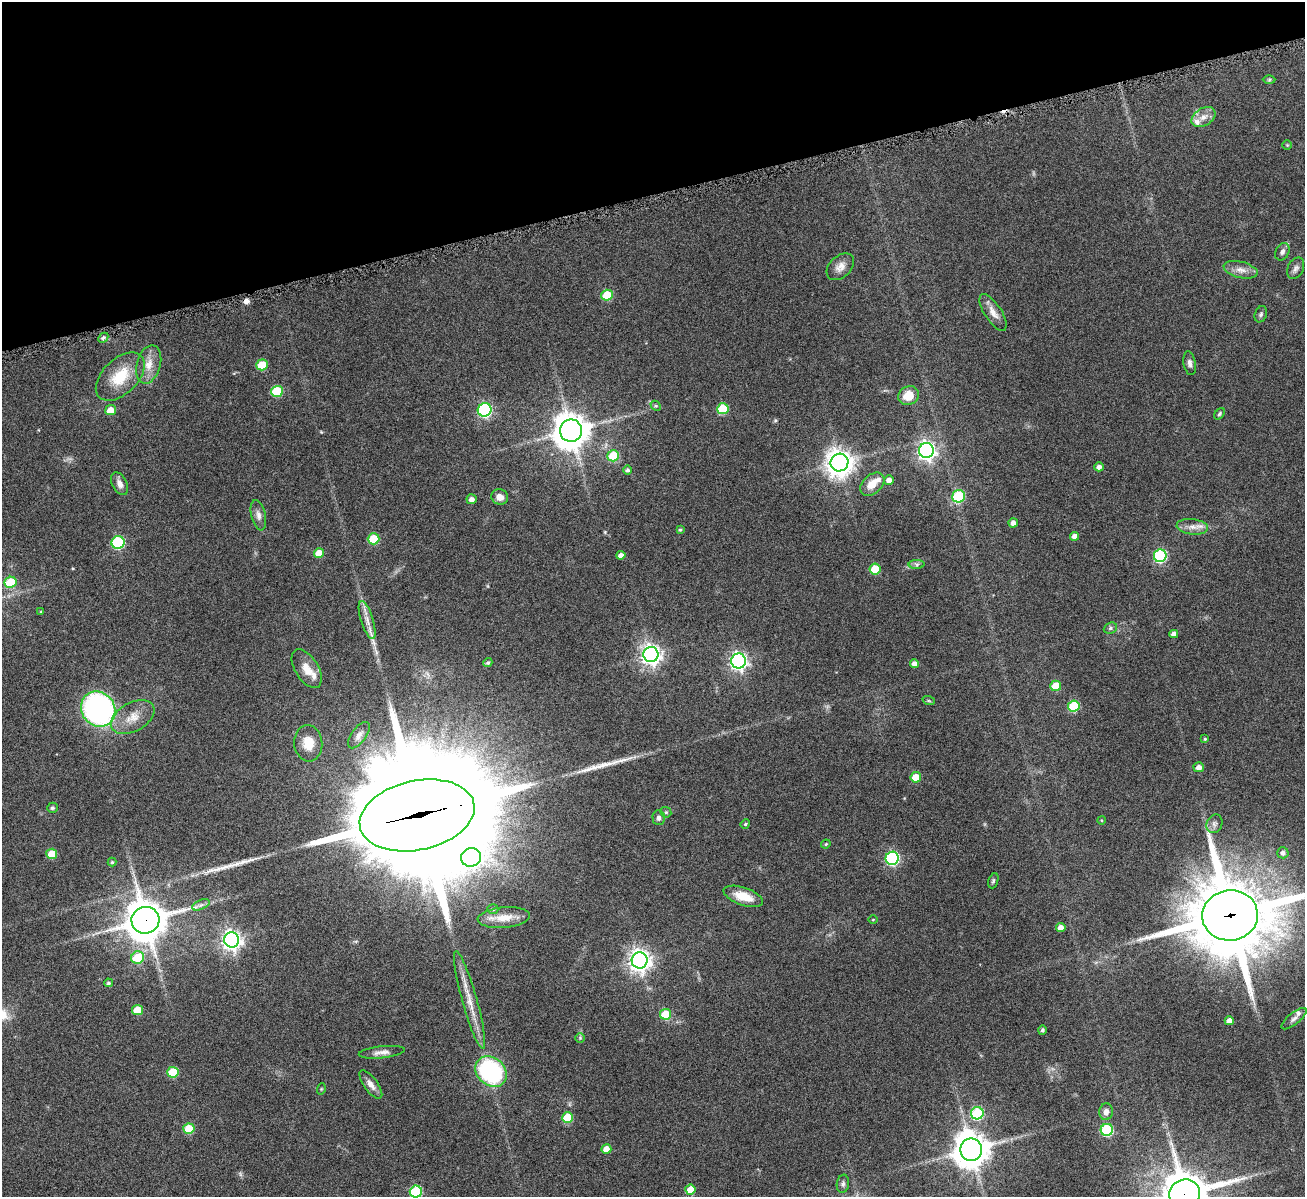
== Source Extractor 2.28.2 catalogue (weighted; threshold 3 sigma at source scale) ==
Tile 3 of 4 x 4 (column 3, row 1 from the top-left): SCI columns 2614-3916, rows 3860-5054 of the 5223 x 5210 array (HDU 1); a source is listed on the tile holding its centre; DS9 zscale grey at full resolution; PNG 1307 x 1199 px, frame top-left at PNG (2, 2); each listed source drawn as its Kron ellipse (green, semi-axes under 4 px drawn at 4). Shown black and unused: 16% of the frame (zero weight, under 4 of 8 exposures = <1% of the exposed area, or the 3 px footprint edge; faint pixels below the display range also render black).
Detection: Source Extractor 2.28.2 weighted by HDU 2 'WHT'; one run over the whole footprint, this tile lists its part. Background 0.108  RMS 0.0052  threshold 0.0211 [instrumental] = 3 sigma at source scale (4.09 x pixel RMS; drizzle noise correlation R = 1.36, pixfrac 0.8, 0.05/0.05 arcsec/px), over >= 5 px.
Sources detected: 125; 1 too faint to see at this stretch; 2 cosmic-ray / hot-pixel residue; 2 long thin detections or spike segments (spike, bleed or trail) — neither listed nor drawn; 5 inside a brighter listed object's ellipse — not listed separately; the other 115 listed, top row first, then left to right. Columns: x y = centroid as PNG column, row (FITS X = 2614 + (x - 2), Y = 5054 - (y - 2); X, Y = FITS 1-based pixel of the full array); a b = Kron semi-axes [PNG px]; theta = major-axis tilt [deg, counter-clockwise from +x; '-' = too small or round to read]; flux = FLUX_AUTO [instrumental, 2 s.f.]
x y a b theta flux
1269 79 6 4 1 0.69
1203 117 13 8 31 3.8
1287 145 5 5 - 0.58
1282 252 9 6 61 1.8
840 267 16 10 42 4
1296 268 11 7 63 2
1241 270 17 8 -14 3.9
607 295 6 5 - 16
993 312 21 8 -57 4.4
1261 314 8 6 70 1.1
103 338 6 4 45 0.92
1190 363 12 6 -80 2
149 364 20 12 74 6.4
262 365 6 5 - 15
120 377 29 17 45 15
277 391 6 5 - 23
909 395 10 9 - 8.4
656 406 6 4 -42 0.69
723 409 6 5 - 20
111 410 5 5 - 6.8
485 410 7 6 - 86
1220 414 6 4 52 0.82
571 431 11 11 - 900
926 450 7 7 - 210
613 456 6 5 - 18
839 463 9 8 - 560
1099 467 5 4 - 2.2
628 470 4 4 - 1.1
889 480 5 4 - 3
120 484 12 7 -63 2.8
872 484 14 9 42 6.1
959 496 6 6 - 32
500 497 8 7 - 3.4
472 499 5 5 - 2.5
258 515 15 7 -77 2.6
1013 523 4 4 - 2.6
1192 527 16 7 -6 3.6
680 530 4 3 - 0.65
1075 536 4 4 - 3.3
374 539 6 5 - 20
118 542 6 6 - 48
319 553 5 5 - 7.8
621 555 4 4 - 2.3
1160 556 6 6 - 53
917 564 8 4 0 1.1
875 569 5 5 - 15
10 582 6 5 - 21
41 612 4 3 - 0.4
367 620 20 6 -72 4
1110 628 7 5 23 0.91
1174 634 4 4 - 2.5
651 655 7 7 - 270
739 661 7 7 - 180
488 663 5 4 - 1
915 664 4 4 - 2.7
307 669 22 11 -58 6.4
1056 686 5 5 - 13
929 701 6 4 -18 0.59
1074 706 6 5 - 26
98 709 18 16 -53 120
133 717 24 14 29 8.3
359 735 15 7 54 3
1205 739 3 3 - 0.57
308 743 18 14 -84 8
1199 767 5 5 - 2.9
916 777 5 5 - 11
52 808 5 5 - 1
666 812 6 5 - 0.76
417 815 58 34 12 23000
659 818 7 6 - 1.6
1101 820 4 3 - 0.43
745 824 5 4 - 0.62
1214 824 9 7 65 2
826 844 5 4 - 0.63
1283 853 6 5 - 1.8
52 854 5 5 - 10
471 857 10 9 - 190
892 858 6 6 - 76
112 862 4 4 - 0.64
993 881 8 5 71 0.86
743 896 20 8 -19 8.3
201 905 9 4 22 1.5
493 909 5 5 - 0.93
1230 915 28 25 7 5100
504 918 26 10 5 8.5
145 920 14 13 - 1300
873 920 5 3 - 0.4
1061 928 5 4 - 3.1
232 940 7 7 - 250
138 958 6 6 - 16
640 960 8 8 - 340
108 983 4 4 - 0.81
469 1000 51 7 -74 9.4
137 1010 5 5 - 9.9
666 1014 5 5 - 17
1294 1019 15 5 39 2.2
1229 1021 4 4 - 3.2
1042 1030 5 4 - 0.8
580 1038 5 4 - 0.6
382 1052 23 6 6 3
173 1072 5 5 - 17
491 1072 17 13 -42 61
371 1084 17 7 -53 3.1
321 1089 5 3 - 0.42
1106 1112 8 7 - 2.3
977 1113 6 6 - 40
567 1118 5 5 - 18
189 1129 5 5 - 15
1107 1130 6 6 - 44
606 1149 5 5 - 5.1
971 1150 11 10 - 990
843 1184 9 6 81 1.4
690 1190 5 5 - 8.7
416 1192 6 6 - 37
1185 1194 15 14 - 1900
Overlapping masked pixels (flux is a lower limit): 4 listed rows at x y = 417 815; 1230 915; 145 920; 1185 1194
Isophote crosses this tile's border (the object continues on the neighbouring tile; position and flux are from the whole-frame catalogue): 3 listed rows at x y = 1230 915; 416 1192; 1185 1194